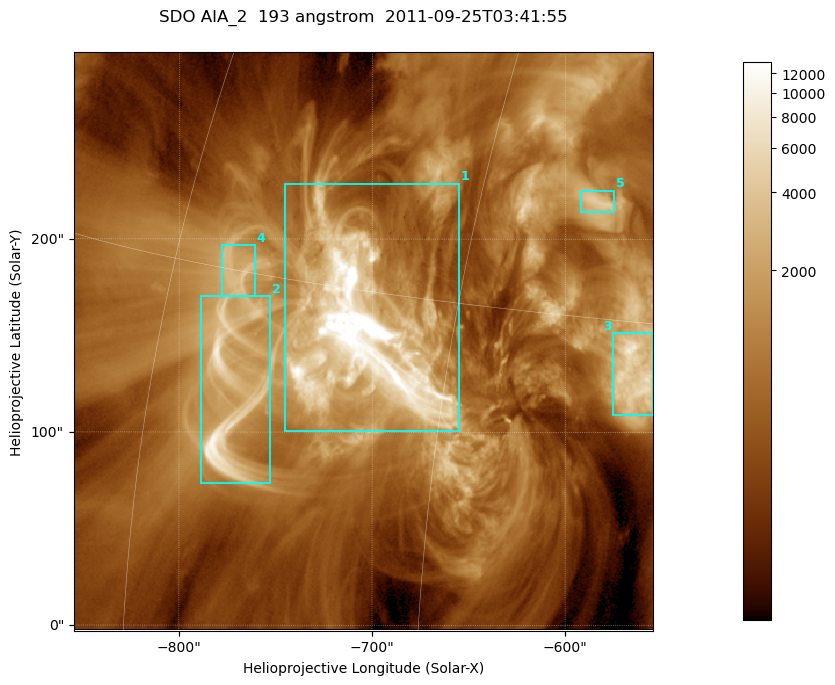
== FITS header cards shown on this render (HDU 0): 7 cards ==
TELESCOP= 'SDO     '           /
INSTRUME= 'AIA_2   '           /
WAVELNTH=                  193 /
WAVEUNIT= 'angstrom'           /
DATE-OBS= '2011-09-25T03:41:55.84' /
CTYPE1  = 'HPLN-TAN'           /
CTYPE2  = 'HPLT-TAN'           /

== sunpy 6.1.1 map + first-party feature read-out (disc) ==
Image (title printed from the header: SDO AIA_2  193 angstrom  2011-09-25T03:41:55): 499 x 499 px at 0.601 arcsec/px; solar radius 957 arcsec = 1592 px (partial field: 3.1% of the solar disc is inside the frame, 100% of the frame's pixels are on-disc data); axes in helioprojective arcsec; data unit not stated in the header (colour bar unlabelled)
Orientation: roll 0.0577 deg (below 1 deg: not rotated)
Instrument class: DISC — disc imager (sunpy class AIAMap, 193 A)
Bright regions (active regions / flare kernels): reference = the on-disc median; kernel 5 px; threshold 5 sigma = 2228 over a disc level ~664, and >= 1.15x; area >= 249 px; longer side >= 6 px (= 3.6 arcsec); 5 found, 5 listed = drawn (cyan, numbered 1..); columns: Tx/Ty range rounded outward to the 2 arcsec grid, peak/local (2 s.f.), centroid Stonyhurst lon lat
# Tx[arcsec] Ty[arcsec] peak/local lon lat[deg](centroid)
1 -746..-654 100..230 50 -49 +14
2 -790..-752 72..170 16 -55 +11
3 -576..-554 108..152 11 -37 +13
4 -778..-760 170..198 5.6 -56 +15
5 -592..-574 214..226 6.4 -40 +19